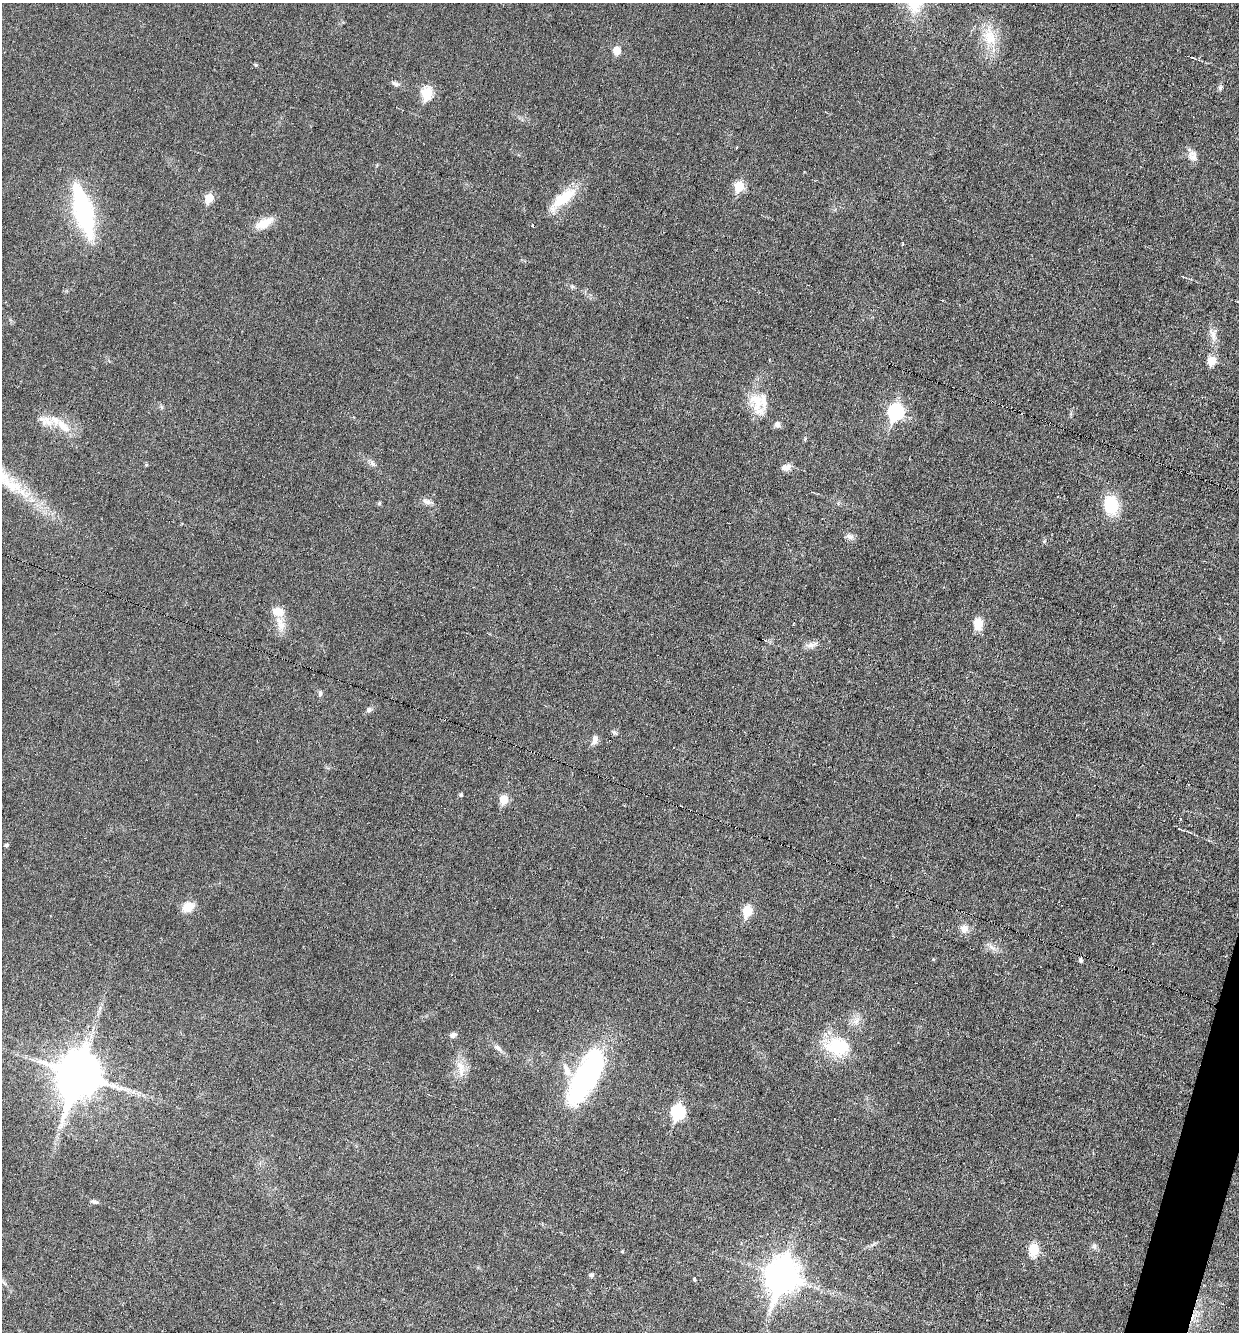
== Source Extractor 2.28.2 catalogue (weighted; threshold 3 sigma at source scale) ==
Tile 6 of 4 x 4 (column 2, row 2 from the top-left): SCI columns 1496-2732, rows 2659-3988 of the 5333 x 5318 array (HDU 1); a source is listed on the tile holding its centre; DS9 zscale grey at full resolution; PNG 1241 x 1334 px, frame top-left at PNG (2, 3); no overlay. Shown black and unused: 1% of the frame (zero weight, under 3 of 6 exposures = <1% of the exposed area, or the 3 px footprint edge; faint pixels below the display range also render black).
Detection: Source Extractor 2.28.2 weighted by HDU 2 'WHT'; one run over the whole footprint, this tile lists its part. Background 0.0321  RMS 0.0039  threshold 0.0159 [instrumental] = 3 sigma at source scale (4.09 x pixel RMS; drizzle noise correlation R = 1.36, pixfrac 0.8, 0.05/0.05 arcsec/px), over >= 5 px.
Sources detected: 66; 1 inside a brighter object's white glare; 2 cosmic-ray / hot-pixel residue — not listed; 4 inside a brighter listed object's ellipse — not listed separately; the other 59 listed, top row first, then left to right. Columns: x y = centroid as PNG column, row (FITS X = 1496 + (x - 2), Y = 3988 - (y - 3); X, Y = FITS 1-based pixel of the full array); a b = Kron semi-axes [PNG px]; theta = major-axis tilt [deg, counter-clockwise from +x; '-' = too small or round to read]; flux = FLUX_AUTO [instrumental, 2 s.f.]
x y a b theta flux
989 37 28 18 -74 10
617 50 5 5 - 6.7
256 65 4 4 - 0.48
395 84 10 6 -21 1.2
1220 88 8 6 77 0.79
427 93 7 6 - 25
737 147 4 2 - 0.28
1193 156 15 10 -72 2.5
739 186 6 6 - 15
209 198 6 5 - 9.5
563 198 41 14 39 11
83 212 57 21 -75 42
264 223 26 11 27 5.2
532 225 3 3 - 0.58
903 244 3 2 - 0.46
572 287 7 4 0 0.62
1213 335 19 7 -72 2.8
1212 361 6 5 - 9.5
756 401 45 16 -73 9.7
896 412 8 7 - 73
55 420 24 12 -44 6.4
777 425 8 7 - 1.4
786 467 12 8 14 2.3
426 502 11 6 -24 1.5
379 503 5 4 - 0.63
1111 504 18 13 -81 15
850 537 11 8 -16 1.5
278 612 13 10 -10 4.9
280 624 22 9 -66 4.5
978 624 12 9 -89 5.8
810 645 11 7 -10 1.9
320 693 8 5 90 0.89
369 710 9 7 30 1
614 732 8 4 -30 0.7
595 740 14 7 72 2
461 795 4 4 - 0.75
504 799 6 5 - 9.9
6 845 4 4 - 0.74
188 907 14 10 26 4.9
747 911 6 6 - 15
964 929 11 10 - 2.7
991 947 14 5 -51 1.7
933 959 5 4 - 0.31
1080 960 6 5 - 0.64
856 1021 13 6 45 2.1
453 1035 9 7 25 1.1
837 1046 31 22 -4 18
498 1048 13 6 -38 1.6
460 1066 19 9 -62 4.3
78 1074 15 13 73 1400
586 1077 62 22 62 72
678 1112 8 7 - 41
94 1202 10 5 -27 0.86
1094 1246 8 6 89 0.97
1033 1250 16 12 86 5.5
622 1251 4 3 - 0.38
591 1275 5 5 - 0.88
782 1276 14 11 73 590
694 1279 4 3 - 1.3